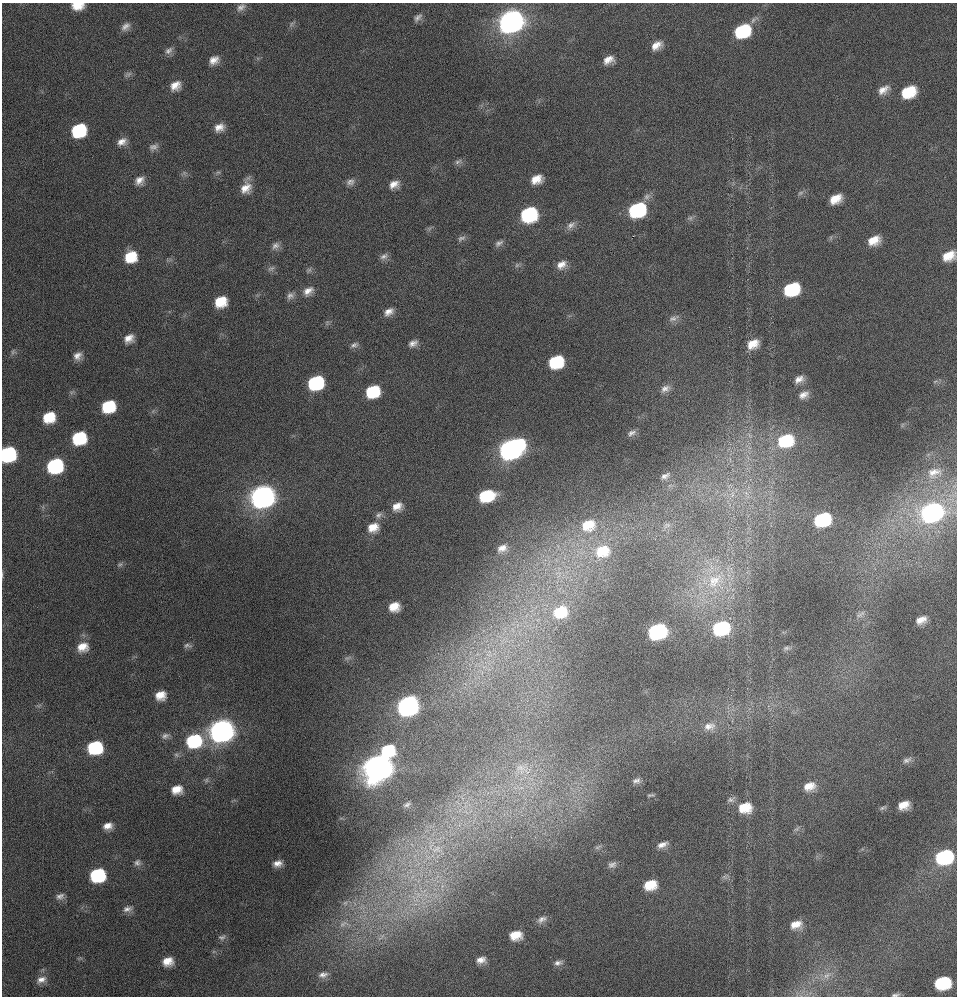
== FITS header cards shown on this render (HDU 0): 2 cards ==
NAXIS1  =                  955 / Axis length
NAXIS2  =                  994 / Axis length

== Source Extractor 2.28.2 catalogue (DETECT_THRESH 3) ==
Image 955 x 994 px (HDU 0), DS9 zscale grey, 1 PNG px = 1 image px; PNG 959 x 998 px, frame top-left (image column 1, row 994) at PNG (2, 3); no overlay
Background 61.9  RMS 4.2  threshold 12.6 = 3 sigma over >= 5 px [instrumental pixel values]
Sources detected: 151; all 151 listed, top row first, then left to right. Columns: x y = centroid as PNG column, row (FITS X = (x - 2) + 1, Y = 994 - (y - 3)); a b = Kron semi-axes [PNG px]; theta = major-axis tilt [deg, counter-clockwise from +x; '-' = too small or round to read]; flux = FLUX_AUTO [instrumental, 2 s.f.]
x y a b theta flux
78 6 12 8 2 4600
241 7 13 8 35 1600
418 17 12 7 45 1300
511 21 14 11 30 230000
291 24 9 5 46 710
126 27 12 9 41 1800
742 31 14 11 27 20000
656 45 11 8 34 2800
169 51 12 8 37 1400
214 60 11 8 33 2500
608 60 10 7 26 2500
128 74 12 6 23 860
175 86 13 10 38 3200
883 90 14 8 33 2500
908 92 14 10 26 10000
219 127 11 8 25 2500
79 130 12 10 31 21000
122 142 12 8 21 2200
153 147 13 8 16 1400
458 162 11 6 24 970
218 172 7 4 1 510
184 173 6 6 - 670
537 179 11 8 23 3700
139 180 11 10 - 2300
350 182 11 8 22 1400
394 184 11 8 25 2500
246 187 16 10 70 3900
800 193 9 5 27 780
647 196 11 8 32 1400
836 199 11 8 29 4500
637 210 13 10 26 34000
529 214 13 11 22 29000
690 218 8 6 13 800
571 225 14 8 41 1700
633 236 3 2 - 350
461 238 12 6 25 1000
874 240 13 9 22 4400
499 243 11 6 36 1000
275 246 11 9 43 1500
384 256 12 8 24 1300
949 256 14 9 25 5100
131 257 12 11 - 8200
517 265 7 6 - 650
561 265 12 9 34 2600
271 269 11 7 30 940
309 270 8 6 32 710
791 289 13 10 21 20000
308 291 14 10 36 2500
290 296 10 9 - 1300
221 302 11 9 28 7400
389 312 12 8 34 2100
673 318 15 7 20 1500
129 338 10 8 33 2600
413 343 11 7 24 1600
753 344 14 10 24 4500
354 345 11 6 22 1000
13 352 8 6 52 750
77 356 10 9 - 1900
556 362 12 10 20 18000
799 379 11 8 22 2100
935 381 9 4 14 530
316 383 12 10 24 30000
665 389 12 8 30 1700
372 392 11 10 - 14000
803 395 13 8 22 2100
108 406 11 9 24 15000
49 417 11 10 - 8000
631 433 12 7 29 1200
79 438 11 10 - 19000
785 441 17 13 16 16000
511 449 16 11 27 150000
8 454 11 10 - 39000
55 466 11 10 - 38000
934 473 22 14 20 5100
665 476 13 7 31 1400
732 494 10 4 82 1100
486 496 14 10 12 15000
263 497 13 11 19 240000
397 506 13 10 27 3000
932 512 17 13 14 88000
379 515 11 8 37 1100
822 519 13 10 18 24000
588 525 18 14 20 6800
667 525 9 5 -19 770
373 527 13 11 20 4200
502 548 14 10 28 2600
602 551 20 16 15 9300
120 564 8 5 39 660
2 575 10 2 -83 360
715 581 32 27 26 20000
394 607 11 9 10 4500
560 612 19 15 19 11000
860 614 15 6 32 1400
921 620 11 7 22 2600
721 628 15 12 13 26000
657 631 13 10 14 45000
187 646 11 6 -5 880
82 647 14 11 14 4100
786 648 10 5 5 790
347 658 10 4 22 660
160 695 10 8 9 3800
408 706 13 11 20 110000
709 726 17 10 5 2800
222 731 13 11 13 250000
165 736 12 8 21 1200
194 741 14 12 8 23000
95 747 11 10 - 23000
388 750 13 11 8 14000
176 755 7 5 -22 730
907 760 12 6 18 1200
378 768 14 12 25 430000
520 768 13 8 -2 2100
206 780 8 5 69 590
636 781 10 7 10 1200
809 786 15 10 16 3700
177 790 11 9 11 3900
651 795 8 3 9 500
731 799 11 7 20 1000
407 805 10 5 20 830
904 805 10 7 18 3700
745 808 15 12 5 6900
883 808 9 4 19 610
108 826 10 7 9 2400
797 829 10 5 42 700
662 845 12 6 20 1800
598 847 11 4 24 650
436 849 17 10 13 4300
944 857 14 11 11 30000
137 863 9 9 - 1200
278 863 10 7 13 2100
612 865 11 8 14 1300
98 875 11 10 - 26000
725 877 9 5 -24 780
650 885 11 8 14 6300
418 895 10 8 53 2700
60 896 11 8 13 1400
345 903 6 6 - 730
127 909 13 8 11 1600
542 919 14 8 26 1700
343 924 15 7 19 1900
796 925 13 9 15 3400
515 935 11 8 6 5100
222 937 11 7 13 960
481 960 11 8 7 2100
168 961 10 8 7 3800
558 963 12 7 11 1300
323 975 12 7 12 1400
827 976 11 7 38 1500
41 980 13 9 21 2200
942 983 13 10 8 17000
895 995 11 4 5 720
At the frame edge (FLAGS 8, measured only in part): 5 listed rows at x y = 78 6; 949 256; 8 454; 2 575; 895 995